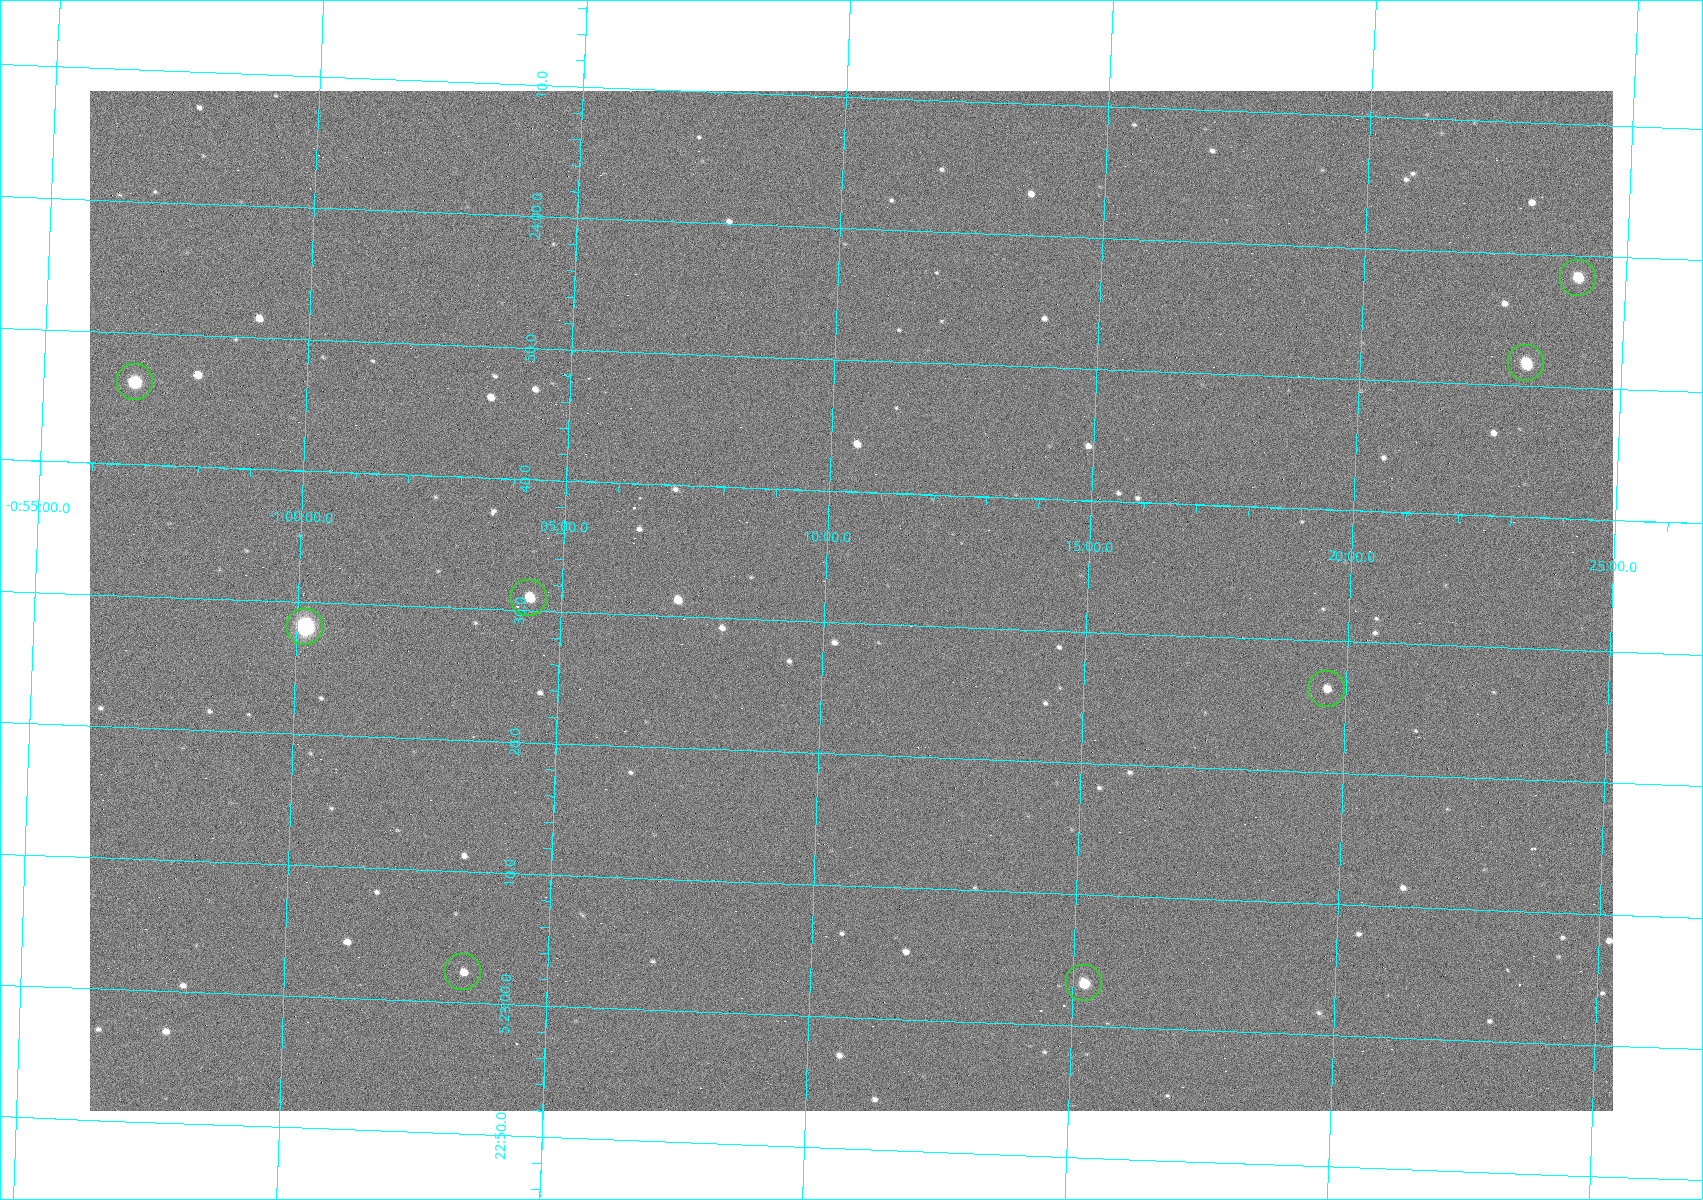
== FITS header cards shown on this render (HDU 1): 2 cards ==
NAXIS1  =                 1523
NAXIS2  =                 1020

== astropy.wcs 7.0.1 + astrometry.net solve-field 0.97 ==
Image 1523 x 1020 px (HDU 1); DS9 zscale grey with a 90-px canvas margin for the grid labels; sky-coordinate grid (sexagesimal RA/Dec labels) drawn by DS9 from the SOLVED WCS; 8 Tycho-2 reference stars matched to detected sources circled (green)
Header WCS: RA---TAN/DEC--TAN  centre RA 05:23:32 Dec -01:11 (80.88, -1.18 deg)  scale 1.14 arcsec/px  FOV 29.0' x 19.4'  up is +88 deg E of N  parity flipped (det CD > 0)
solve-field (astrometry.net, Tycho-2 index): VERIFIED the header's WCS against the Tycho-2 star catalogue (8 matches, 0 conflicts) and refined it, rather than solving blind
Solved WCS: RA---TAN-SIP/DEC--TAN-SIP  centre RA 05:23:32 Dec -01:11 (80.88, -1.18 deg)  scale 1.14 arcsec/px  FOV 29.0' x 19.4'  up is +88 deg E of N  parity flipped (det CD > 0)
The solver's refit moves the header's centre by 0.38 arcsec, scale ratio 1.001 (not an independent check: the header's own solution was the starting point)
Tycho-2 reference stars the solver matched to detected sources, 8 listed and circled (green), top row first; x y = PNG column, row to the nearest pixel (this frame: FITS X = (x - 90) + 1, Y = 1020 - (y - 91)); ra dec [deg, ICRS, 3 dp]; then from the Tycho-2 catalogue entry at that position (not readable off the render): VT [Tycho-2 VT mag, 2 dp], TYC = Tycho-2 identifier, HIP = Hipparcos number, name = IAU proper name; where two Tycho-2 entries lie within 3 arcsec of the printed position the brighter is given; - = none
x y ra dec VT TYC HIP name
1578 278 80.993 -1.402 10.12 4753-1097-1 - -
1526 363 80.966 -1.386 10.33 4753-1182-1 - -
135 382 80.943 -0.946 8.91 4753-387-1 - -
529 598 80.879 -1.073 10.48 4753-1534-1 - -
305 627 80.867 -1.002 7.84 4753-1205-1 25199 -
1327 689 80.860 -1.327 11.24 4753-1591-1 - -
463 972 80.760 -1.057 11.82 4753-1463-1 - -
1084 983 80.764 -1.254 10.69 4753-1358-1 - -